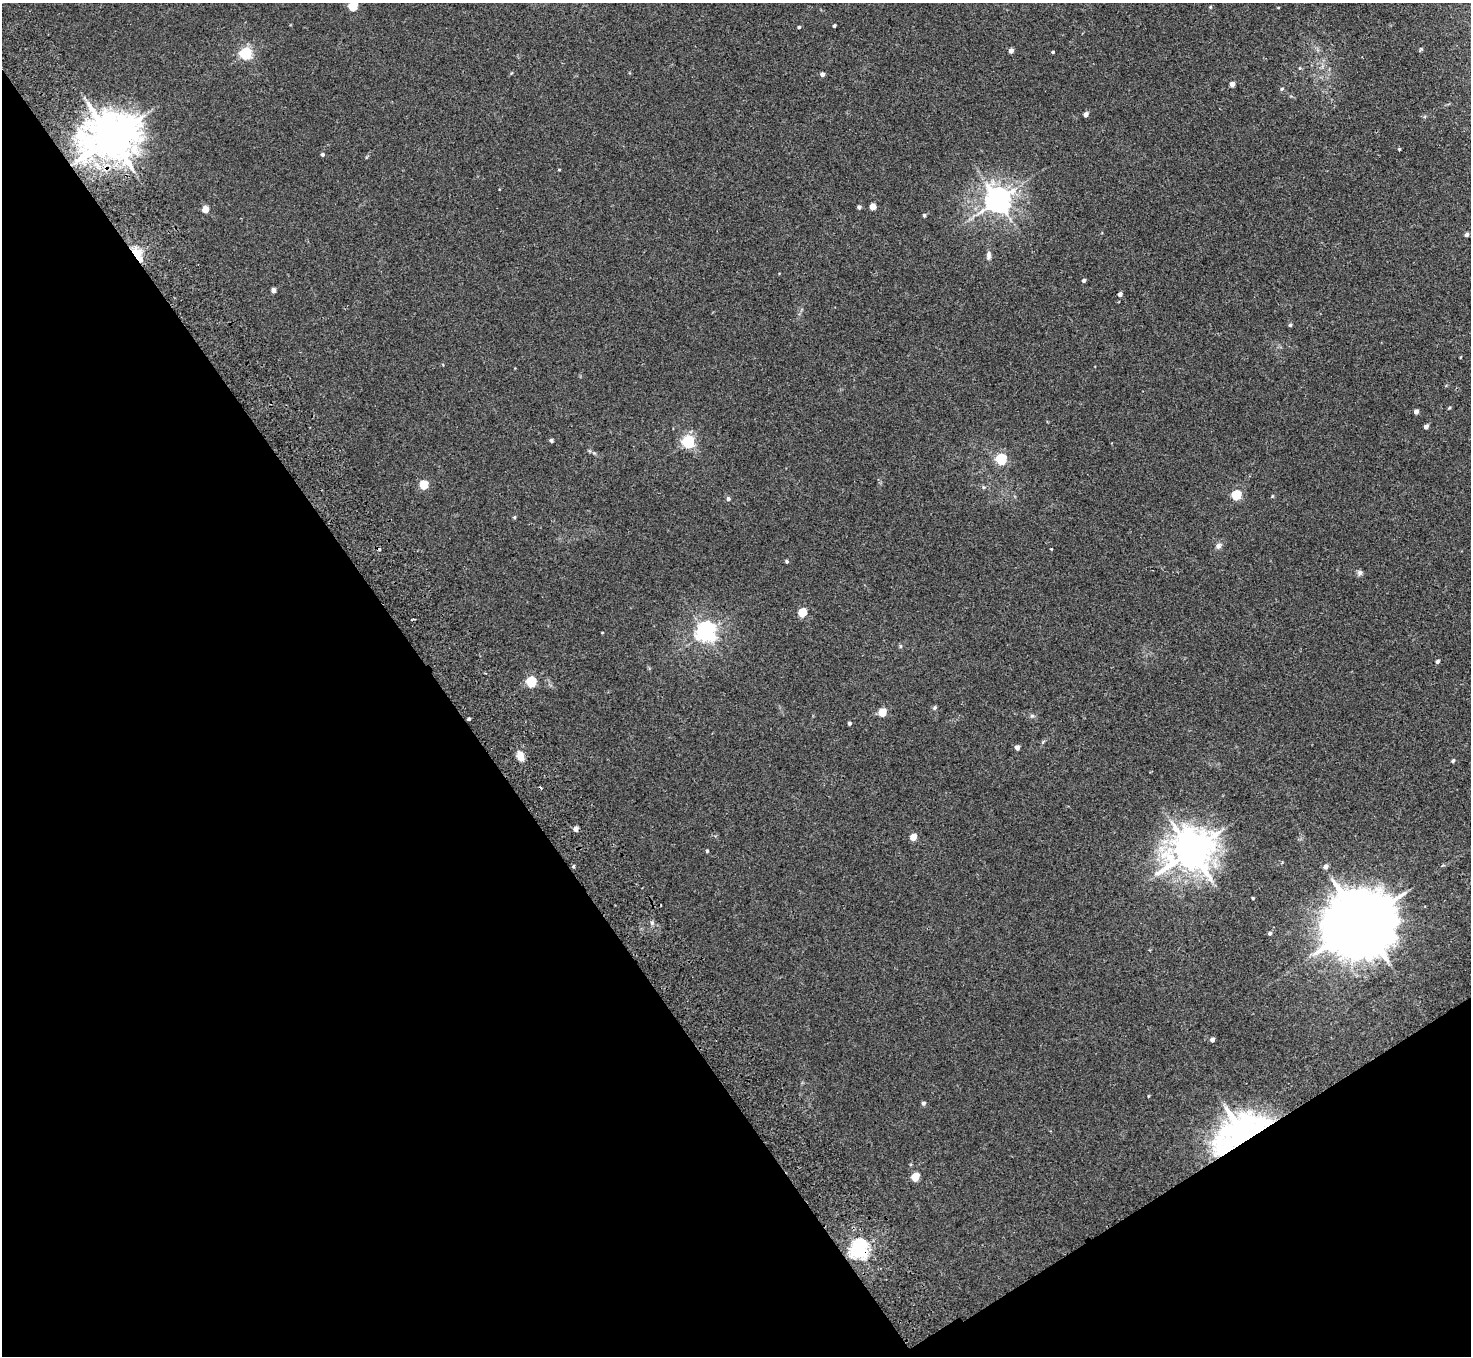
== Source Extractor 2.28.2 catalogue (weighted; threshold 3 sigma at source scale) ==
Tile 14 of 4 x 4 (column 2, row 4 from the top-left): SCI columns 1521-2989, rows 198-1551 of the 5982 x 5946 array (HDU 1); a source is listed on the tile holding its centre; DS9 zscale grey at full resolution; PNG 1473 x 1358 px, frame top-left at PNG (2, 3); no overlay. Shown black and unused: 35% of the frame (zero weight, under 2 of 3 exposures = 3% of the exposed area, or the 3 px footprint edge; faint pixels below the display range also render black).
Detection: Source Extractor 2.28.2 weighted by HDU 2 'WHT'; one run over the whole footprint, this tile lists its part. Background 0.0178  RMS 0.0058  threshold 0.0263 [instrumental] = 3 sigma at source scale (4.5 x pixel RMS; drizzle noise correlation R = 1.50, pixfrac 1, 0.05/0.05 arcsec/px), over >= 5 px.
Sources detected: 75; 1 inside a brighter object's white glare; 3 cosmic-ray / hot-pixel residue — not listed; the other 71 listed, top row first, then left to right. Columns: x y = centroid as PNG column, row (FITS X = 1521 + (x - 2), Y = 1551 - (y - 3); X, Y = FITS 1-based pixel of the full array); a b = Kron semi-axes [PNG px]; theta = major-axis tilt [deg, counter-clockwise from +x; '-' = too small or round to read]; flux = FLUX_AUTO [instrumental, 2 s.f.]
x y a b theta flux
353 6 5 5 - 25
1278 7 4 2 - 0.38
834 26 3 3 - 0.96
799 27 4 3 - 0.69
1011 51 4 4 - 2.9
1053 52 3 3 - 0.67
246 53 6 5 - 75
822 74 4 4 - 2.3
1232 84 4 4 - 3.9
1282 89 5 4 - 0.83
1086 114 4 4 - 3.2
111 137 14 12 17 2400
1399 149 3 3 - 0.65
322 154 4 4 - 1.1
559 169 4 3 - 0.49
997 200 8 8 - 660
859 207 4 4 - 1.4
872 207 5 4 - 6.9
205 209 5 4 - 7.4
924 215 4 4 - 0.97
1467 234 4 3 - 2
136 254 12 5 -59 30
988 256 12 6 87 2.2
1084 280 4 4 - 1.2
273 290 4 4 - 2.7
1120 294 4 4 - 2
1290 325 5 4 - 0.9
1449 408 4 3 - 0.63
1416 411 4 4 - 2.7
1426 426 4 4 - 1.9
551 440 4 4 - 1.2
688 442 6 5 - 90
1001 459 6 5 - 50
424 485 5 5 - 23
983 487 6 3 -71 0.65
1236 495 5 5 - 37
1272 496 5 3 - 0.57
728 499 5 5 - 1.4
514 517 5 4 - 0.68
1218 546 8 7 - 1.9
787 561 4 4 - 0.86
1360 573 7 6 - 1.5
802 612 5 5 - 20
602 633 4 2 - 0.39
705 633 7 7 - 290
900 646 6 4 -71 0.67
1437 661 4 4 - 1.2
531 682 5 5 - 45
935 708 7 4 70 0.79
882 712 5 5 - 15
1032 716 6 5 - 1
469 719 4 3 - 3.7
849 723 4 3 - 1.2
1017 748 5 4 - 2.4
520 756 11 7 -72 5.3
1453 761 4 4 - 0.97
576 829 4 4 - 3.2
913 837 5 4 - 8.3
707 851 4 3 - 0.72
1191 851 12 11 - 1600
573 866 3 3 - 1
1326 866 5 5 - 2.3
1253 898 3 3 - 0.54
1361 922 20 18 24 5000
652 923 6 4 -72 0.98
1270 933 4 4 - 1.2
1212 1040 4 4 - 2.2
923 1103 5 4 - 1.3
1245 1133 30 27 16 230
915 1177 5 5 - 17
858 1250 7 6 - 250
Overlapping masked pixels (flux is a lower limit): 5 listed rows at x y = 111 137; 136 254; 469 719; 1245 1133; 858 1250
Isophote crosses this tile's border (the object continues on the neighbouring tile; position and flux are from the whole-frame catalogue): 1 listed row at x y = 353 6